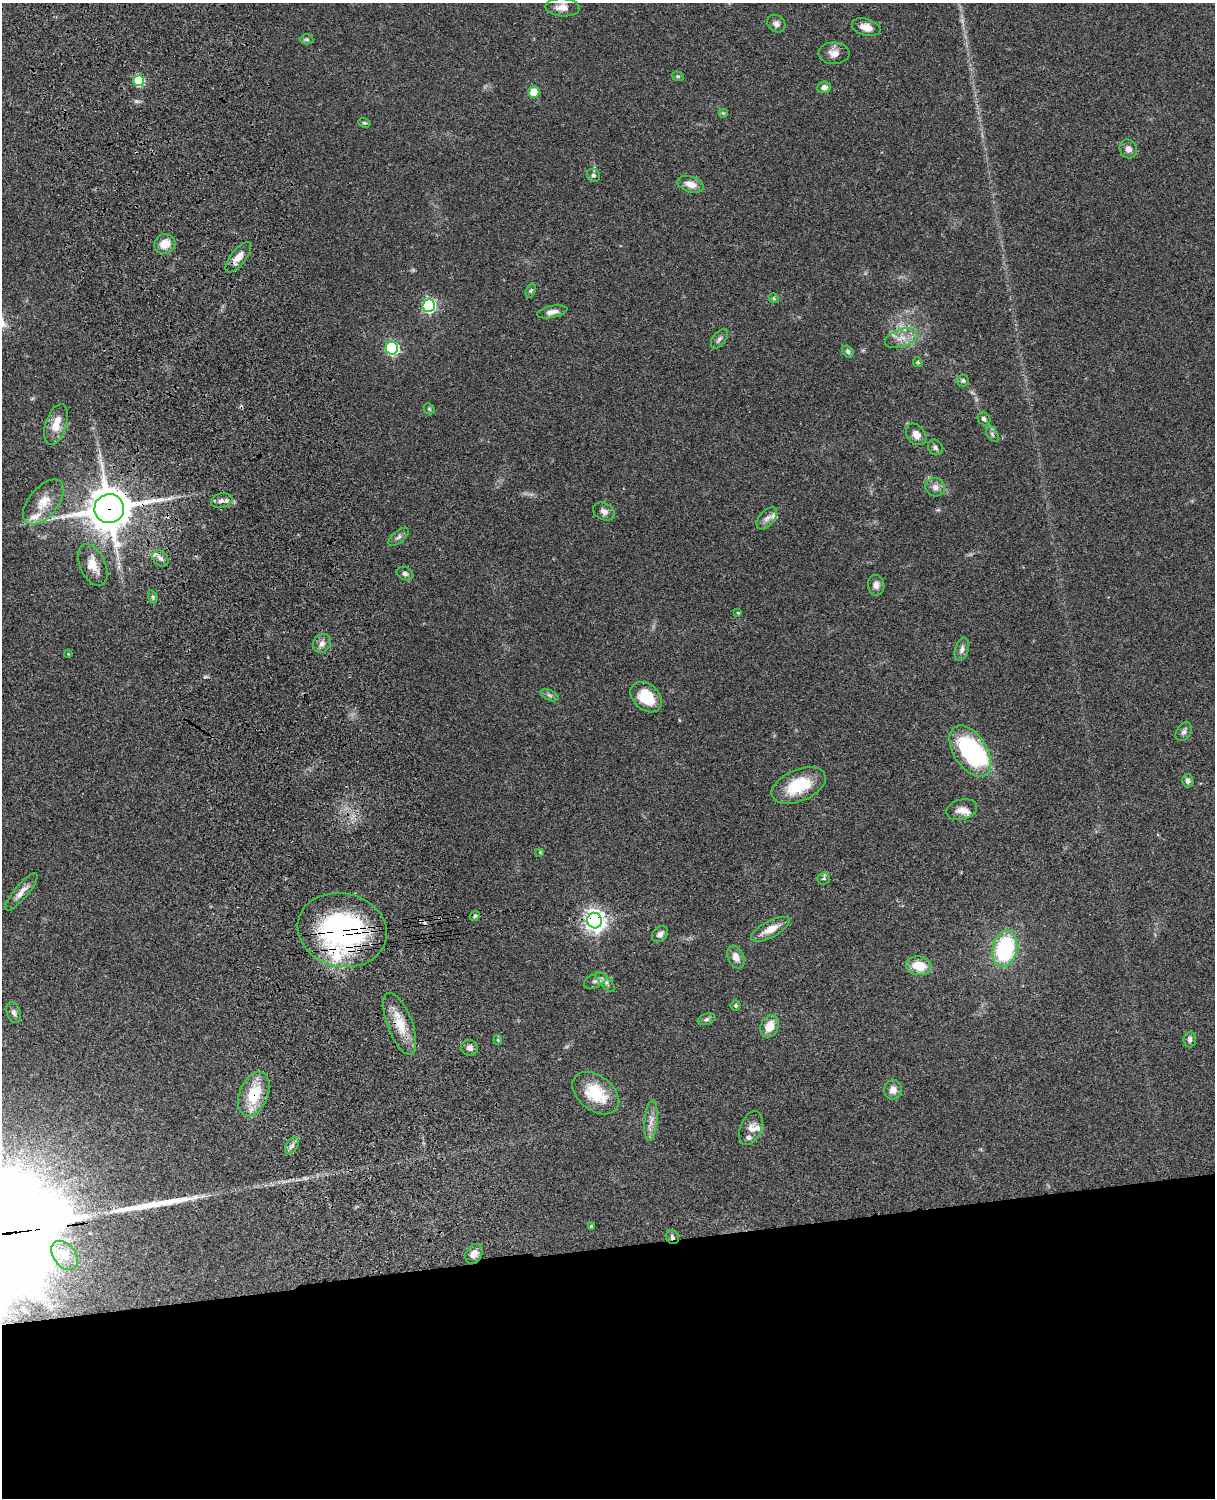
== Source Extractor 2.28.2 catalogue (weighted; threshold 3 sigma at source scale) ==
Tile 11 of 4 x 3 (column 3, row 3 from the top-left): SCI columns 2546-3758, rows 278-1773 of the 5089 x 4929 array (HDU 1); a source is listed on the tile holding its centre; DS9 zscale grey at full resolution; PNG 1217 x 1500 px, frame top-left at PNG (2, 3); each listed source drawn as its Kron ellipse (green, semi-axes under 4 px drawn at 4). Shown black and unused: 17% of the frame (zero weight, under 3 of 4 exposures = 6% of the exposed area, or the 3 px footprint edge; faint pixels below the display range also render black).
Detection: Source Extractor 2.28.2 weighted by HDU 2 'WHT'; one run over the whole footprint, this tile lists its part. Background 0.0839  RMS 0.006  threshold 0.0272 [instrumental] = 3 sigma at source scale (4.5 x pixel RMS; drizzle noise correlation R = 1.50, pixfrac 1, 0.05/0.05 arcsec/px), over >= 5 px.
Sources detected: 98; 1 inside a brighter object's white glare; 2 cosmic-ray / hot-pixel residue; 2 long thin detections or spike segments (spike, bleed or trail) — neither listed nor drawn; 7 inside a brighter listed object's ellipse — not listed separately; the other 86 listed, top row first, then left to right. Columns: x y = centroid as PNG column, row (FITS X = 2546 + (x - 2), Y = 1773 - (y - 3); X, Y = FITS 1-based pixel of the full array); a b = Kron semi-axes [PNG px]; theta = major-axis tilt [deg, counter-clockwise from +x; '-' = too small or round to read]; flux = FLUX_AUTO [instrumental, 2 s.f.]
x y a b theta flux
562 7 17 9 -3 5.2
776 24 10 8 -40 2.5
866 27 15 8 -16 5.7
307 39 7 5 -3 0.98
834 53 15 11 0 4.8
678 76 6 4 -19 0.82
139 80 5 5 - 38
824 87 7 6 - 2.6
534 92 6 5 - 9.2
723 113 5 5 - 0.8
364 123 6 4 -19 0.83
1128 149 10 8 -62 3
593 175 7 6 - 1.4
691 184 13 8 -17 5.7
165 244 11 10 - 7.5
238 257 18 7 52 5.9
531 291 7 4 71 0.97
774 298 5 4 - 0.8
429 306 6 6 - 98
552 312 15 6 11 3.6
901 338 17 8 18 6.3
719 339 11 6 53 1.9
392 348 6 6 - 92
848 352 6 5 - 1.4
918 362 5 4 - 0.76
963 381 6 6 - 1.3
429 409 6 5 - 0.81
984 419 7 5 -47 1.8
56 424 21 10 72 10
916 434 12 9 -50 4.2
992 434 9 5 -60 1.5
935 447 8 7 - 1.7
935 487 10 9 - 3.4
222 501 11 7 10 2.7
43 502 26 14 50 12
109 509 15 14 - 1800
604 511 11 8 -27 3
767 518 13 7 50 3
399 537 12 6 38 2
160 558 9 7 -43 2.8
93 565 22 12 -65 8.3
405 573 8 6 -24 1.7
876 585 10 8 -81 3.2
153 597 6 4 -71 1.1
738 613 4 3 - 0.55
322 643 10 8 47 3
962 649 11 6 73 2.7
68 654 4 3 - 0.59
549 695 9 5 -27 1.4
646 697 18 12 -43 17
1184 732 10 7 56 2
970 751 29 16 -57 62
1188 781 6 5 - 2.1
799 785 29 15 23 23
962 810 16 10 15 4.7
540 852 4 4 - 0.5
824 878 6 6 - 1.2
21 892 23 7 50 4.7
475 916 5 4 - 0.94
595 921 8 7 - 390
770 929 21 8 28 7.5
342 930 45 36 -13 130
660 934 9 7 45 2.5
1005 949 18 12 77 56
736 957 12 8 -67 4.6
919 966 13 9 -11 13
595 981 12 6 24 2.1
605 982 13 5 -47 2
736 1005 5 5 - 0.94
14 1012 11 7 -72 2.1
706 1019 9 5 18 1.6
400 1024 33 12 -69 14
770 1026 11 8 63 8
1190 1039 8 6 85 2.1
498 1040 5 4 - 0.57
470 1048 8 7 - 2.6
893 1090 10 8 77 4
596 1093 26 17 -39 23
254 1094 23 14 67 21
651 1121 20 6 85 4.6
751 1128 17 10 68 4.5
292 1145 9 5 54 2
591 1226 4 3 - 0.86
672 1237 7 6 - 1.5
474 1254 10 8 59 4.2
65 1255 16 11 -52 6.4
Overlapping masked pixels (flux is a lower limit): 8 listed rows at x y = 139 80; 109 509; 160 558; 595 921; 342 930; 400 1024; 254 1094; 672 1237